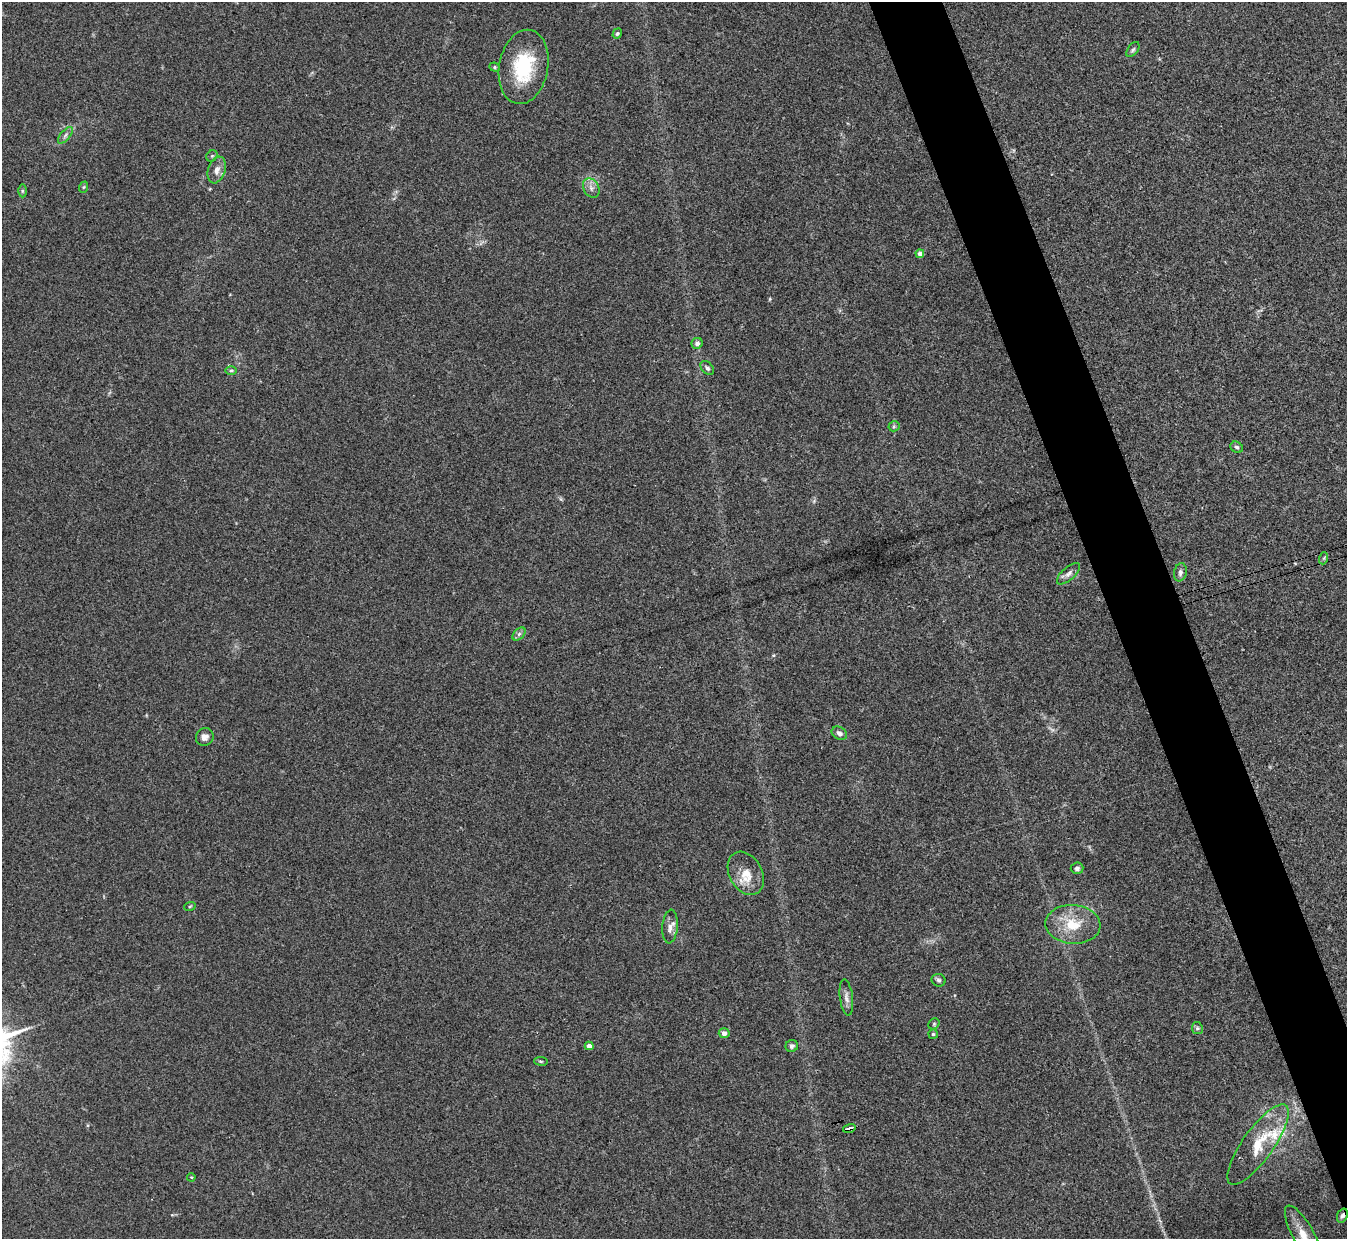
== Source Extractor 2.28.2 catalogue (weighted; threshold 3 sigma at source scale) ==
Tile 6 of 4 x 4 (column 2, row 2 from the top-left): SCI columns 1355-2699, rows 2632-3868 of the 5402 x 5386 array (HDU 1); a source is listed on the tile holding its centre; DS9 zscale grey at full resolution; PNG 1349 x 1241 px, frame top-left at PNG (2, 2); each listed source drawn as its Kron ellipse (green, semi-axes under 4 px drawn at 4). Shown black and unused: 5% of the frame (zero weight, under 3 of 4 exposures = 1% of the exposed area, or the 3 px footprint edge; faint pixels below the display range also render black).
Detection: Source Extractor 2.28.2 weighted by HDU 2 'WHT'; one run over the whole footprint, this tile lists its part. Background 0.0565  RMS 0.0051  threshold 0.0227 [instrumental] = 3 sigma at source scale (4.5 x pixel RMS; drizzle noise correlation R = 1.50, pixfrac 1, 0.05/0.05 arcsec/px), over >= 5 px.
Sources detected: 42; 1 inside a brighter listed object's ellipse — not listed separately; the other 41 listed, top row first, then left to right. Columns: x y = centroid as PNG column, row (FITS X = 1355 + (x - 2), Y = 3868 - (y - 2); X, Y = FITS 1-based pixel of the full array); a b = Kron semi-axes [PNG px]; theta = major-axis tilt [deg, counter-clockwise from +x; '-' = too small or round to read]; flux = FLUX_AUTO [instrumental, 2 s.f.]
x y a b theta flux
617 34 5 4 - 0.83
1133 50 9 5 52 1
495 67 5 4 - 0.72
524 67 37 24 80 30
65 135 10 5 49 1.5
212 156 6 5 - 0.82
217 170 14 8 71 3.3
84 187 6 3 70 0.61
591 188 10 7 -59 2.4
22 191 6 4 -90 0.72
920 254 4 4 - 2.7
697 343 5 5 - 1.9
707 368 8 5 -47 1.3
231 370 6 4 1 0.83
894 426 5 5 - 0.74
1237 447 6 5 - 1.1
1324 558 6 4 72 0.68
1180 572 9 6 76 1.7
1068 574 14 6 41 2.2
519 634 8 5 45 1.3
839 733 8 6 -32 1.9
205 737 9 8 - 2.6
1077 868 6 5 - 1.4
746 873 23 16 -61 9.3
190 906 6 3 19 0.51
1073 924 27 19 -4 15
670 926 17 7 84 3.3
939 980 7 6 - 1.2
846 997 18 6 -83 2.7
934 1024 6 5 - 0.75
1197 1028 6 5 - 0.92
724 1033 5 5 - 2.5
933 1034 4 4 - 0.62
589 1046 4 4 - 3.6
792 1046 6 6 - 1.2
541 1061 7 3 -9 0.65
849 1128 6 3 17 17
1258 1144 48 15 54 19
191 1177 4 3 - 0.47
1342 1216 7 5 68 1.4
1304 1236 34 10 -61 10
Overlapping masked pixels (flux is a lower limit): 2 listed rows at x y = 849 1128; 1342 1216
Isophote crosses this tile's border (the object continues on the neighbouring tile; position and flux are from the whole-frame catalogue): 1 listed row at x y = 1304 1236